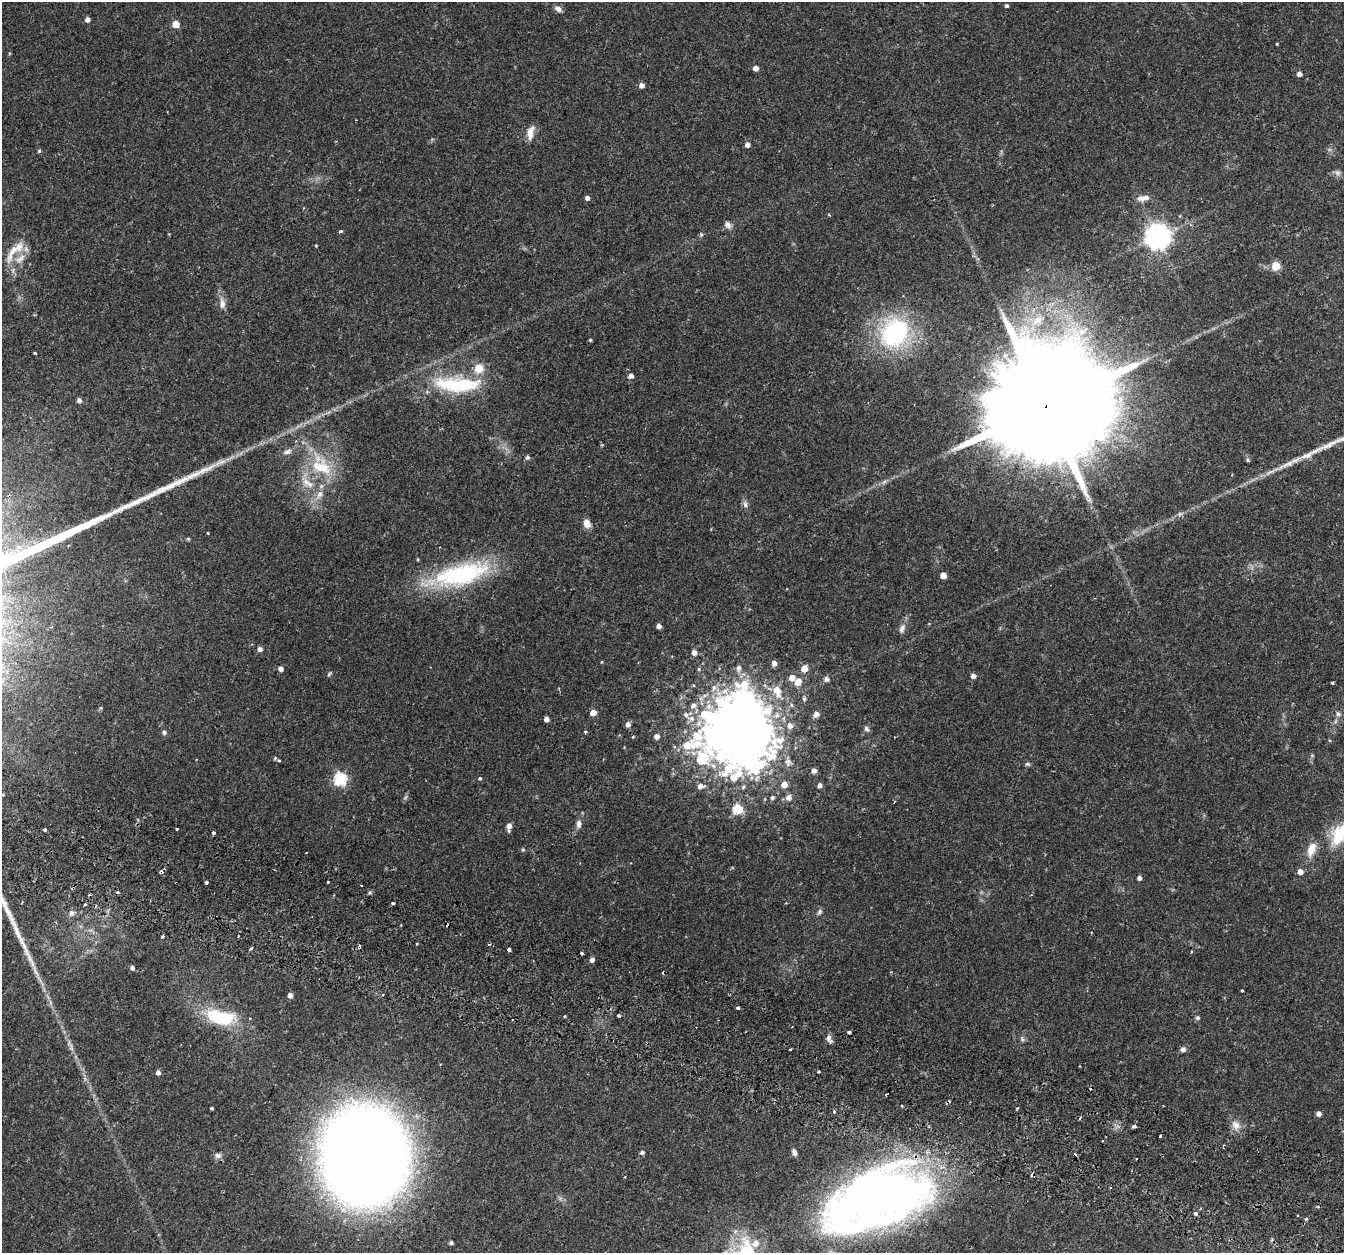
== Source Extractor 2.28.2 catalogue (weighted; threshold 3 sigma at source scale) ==
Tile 6 of 4 x 4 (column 2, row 2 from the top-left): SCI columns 1411-2752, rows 2798-4048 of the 5514 x 5654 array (HDU 1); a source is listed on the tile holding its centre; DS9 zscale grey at full resolution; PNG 1346 x 1255 px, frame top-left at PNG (2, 2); no overlay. Shown black and unused: <1% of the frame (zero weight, under 2 of 3 exposures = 5% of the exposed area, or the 3 px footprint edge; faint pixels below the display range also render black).
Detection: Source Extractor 2.28.2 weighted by HDU 2 'WHT'; one run over the whole footprint, this tile lists its part. Background 0.0481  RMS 0.0041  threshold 0.0184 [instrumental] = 3 sigma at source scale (4.5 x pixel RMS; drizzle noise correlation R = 1.50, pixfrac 1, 0.0396/0.0396 arcsec/px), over >= 5 px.
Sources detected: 178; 2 too faint to see at this stretch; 5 inside a brighter object's white glare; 18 cosmic-ray / hot-pixel residue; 1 long thin detection or spike segment (spike, bleed or trail) — not listed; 6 inside a brighter listed object's ellipse — not listed separately; the other 146 listed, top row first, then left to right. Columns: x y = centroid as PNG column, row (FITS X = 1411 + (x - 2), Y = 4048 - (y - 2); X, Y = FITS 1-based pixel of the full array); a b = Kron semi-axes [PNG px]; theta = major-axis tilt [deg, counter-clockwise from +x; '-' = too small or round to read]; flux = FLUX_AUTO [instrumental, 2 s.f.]
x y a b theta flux
1007 6 3 3 - 0.98
558 9 10 6 -36 1.7
87 19 5 4 - 2
176 24 5 5 - 8.1
1277 44 3 2 - 0.31
755 68 4 4 - 2.5
1299 74 5 4 - 1.8
642 85 4 4 - 2.4
530 133 18 8 78 3.5
747 145 5 5 - 1.9
39 151 5 5 - 0.58
1338 173 8 8 - 1.3
587 198 5 4 - 1.6
1143 198 17 7 9 2.6
829 215 4 3 - 0.37
728 225 10 8 -57 1.9
340 231 4 3 - 0.86
701 235 6 4 46 0.61
1158 236 8 8 - 420
316 246 3 3 - 0.45
13 251 42 9 65 6.9
1276 266 5 5 - 15
222 303 17 7 -84 2.9
1038 320 20 13 33 9.1
894 333 29 24 49 56
590 340 4 4 - 0.47
34 353 3 3 - 1
479 368 5 5 - 16
631 376 5 4 - 2
458 385 58 17 -2 32
79 400 4 4 - 1.5
1046 406 54 26 69 19000
287 452 12 7 23 1.9
527 457 4 4 - 1.4
1248 460 5 5 - 0.59
1288 464 31 6 23 5.4
321 467 34 16 -21 15
308 483 21 9 -30 5.6
745 504 10 6 -81 1.4
587 523 11 8 -73 2.8
208 533 4 2 - 0.26
188 539 5 4 - 0.48
461 574 69 26 14 49
943 575 5 5 - 4.7
659 626 4 4 - 1.9
902 629 14 7 70 1.9
260 649 5 5 - 1.7
694 652 5 5 - 2.2
774 663 5 5 - 2
739 668 8 6 82 1.5
804 668 5 5 - 5.8
281 669 4 4 - 1.9
329 674 7 4 37 0.57
973 676 5 5 - 1.7
792 677 5 5 - 3.6
827 679 5 5 - 1.8
798 682 6 5 - 4.8
1333 683 3 3 - 0.53
777 691 12 7 -72 6.4
804 699 6 5 - 0.74
693 705 8 6 13 1.6
100 708 5 4 - 0.6
593 712 5 4 - 4.1
816 714 6 5 - 2.3
1338 714 7 6 - 1.2
686 715 8 7 - 1.9
546 719 4 4 - 2
628 724 5 5 - 1.9
790 726 10 8 -67 2.2
866 729 9 6 -54 1
164 732 5 5 - 1.1
586 732 3 3 - 1.2
738 734 63 47 89 600
633 737 4 4 - 0.32
691 745 60 22 15 28
275 758 4 4 - 0.48
279 760 4 3 - 0.57
788 762 12 8 -81 2.3
1027 764 7 5 -2 0.75
814 770 6 5 - 1.9
480 778 5 5 - 0.56
340 779 6 6 - 55
784 784 5 5 - 4.1
820 785 5 5 - 1.6
700 786 8 5 6 2.2
405 797 8 3 45 0.61
789 797 6 6 - 2.8
772 798 5 5 - 0.73
738 809 6 5 - 24
579 824 11 7 83 1.9
509 826 7 6 - 2.4
177 829 3 3 - 1.9
45 830 3 3 - 1.8
214 832 3 3 - 5.6
1339 834 33 17 55 16
1311 849 16 9 69 5.7
523 850 5 5 - 0.61
306 853 3 2 - 0.51
161 871 5 3 - 3.7
1300 872 5 5 - 2.7
1139 878 4 4 - 1.5
206 882 3 3 - 1.9
328 882 3 3 - 1.4
118 892 3 3 - 1.1
393 903 4 3 - 1.3
85 904 3 3 - 0.92
820 912 7 5 59 1.1
71 913 7 6 - 1.5
163 937 3 3 - 0.96
416 943 3 3 - 0.97
359 947 4 3 - 1.5
252 948 5 3 - 0.55
509 950 4 3 - 2.7
581 953 3 3 - 0.54
592 960 5 4 - 1.6
132 968 4 4 - 1.3
1242 990 3 3 - 0.82
290 995 4 4 - 2.4
738 1008 3 3 - 1.9
619 1015 5 3 - 0.6
565 1016 3 3 - 0.34
221 1017 38 17 -11 23
1198 1018 6 5 - 0.75
849 1032 3 3 - 3.9
829 1038 12 6 -69 1.7
1022 1039 7 4 -46 0.75
790 1049 3 3 - 0.91
1183 1049 7 6 - 1.4
158 1072 4 4 - 1.5
818 1072 3 2 - 0.78
211 1108 3 3 - 0.57
1017 1108 4 3 - 0.54
834 1112 3 3 - 2
1319 1113 4 4 - 1.9
1236 1125 13 10 -44 3.2
1134 1126 4 3 - 2.1
1160 1136 3 3 - 0.61
642 1152 4 4 - 1
794 1152 8 5 -68 1.5
218 1155 8 7 - 1.6
364 1156 60 52 -87 920
625 1177 3 2 - 0.32
880 1194 100 55 12 320
1195 1213 3 3 - 7.6
451 1243 4 4 - 0.9
755 1243 8 7 - 2.8
Overlapping masked pixels (flux is a lower limit): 4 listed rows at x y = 1046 406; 161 871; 359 947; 880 1194
Isophote crosses this tile's border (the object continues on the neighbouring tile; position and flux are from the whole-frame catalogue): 1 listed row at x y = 1339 834